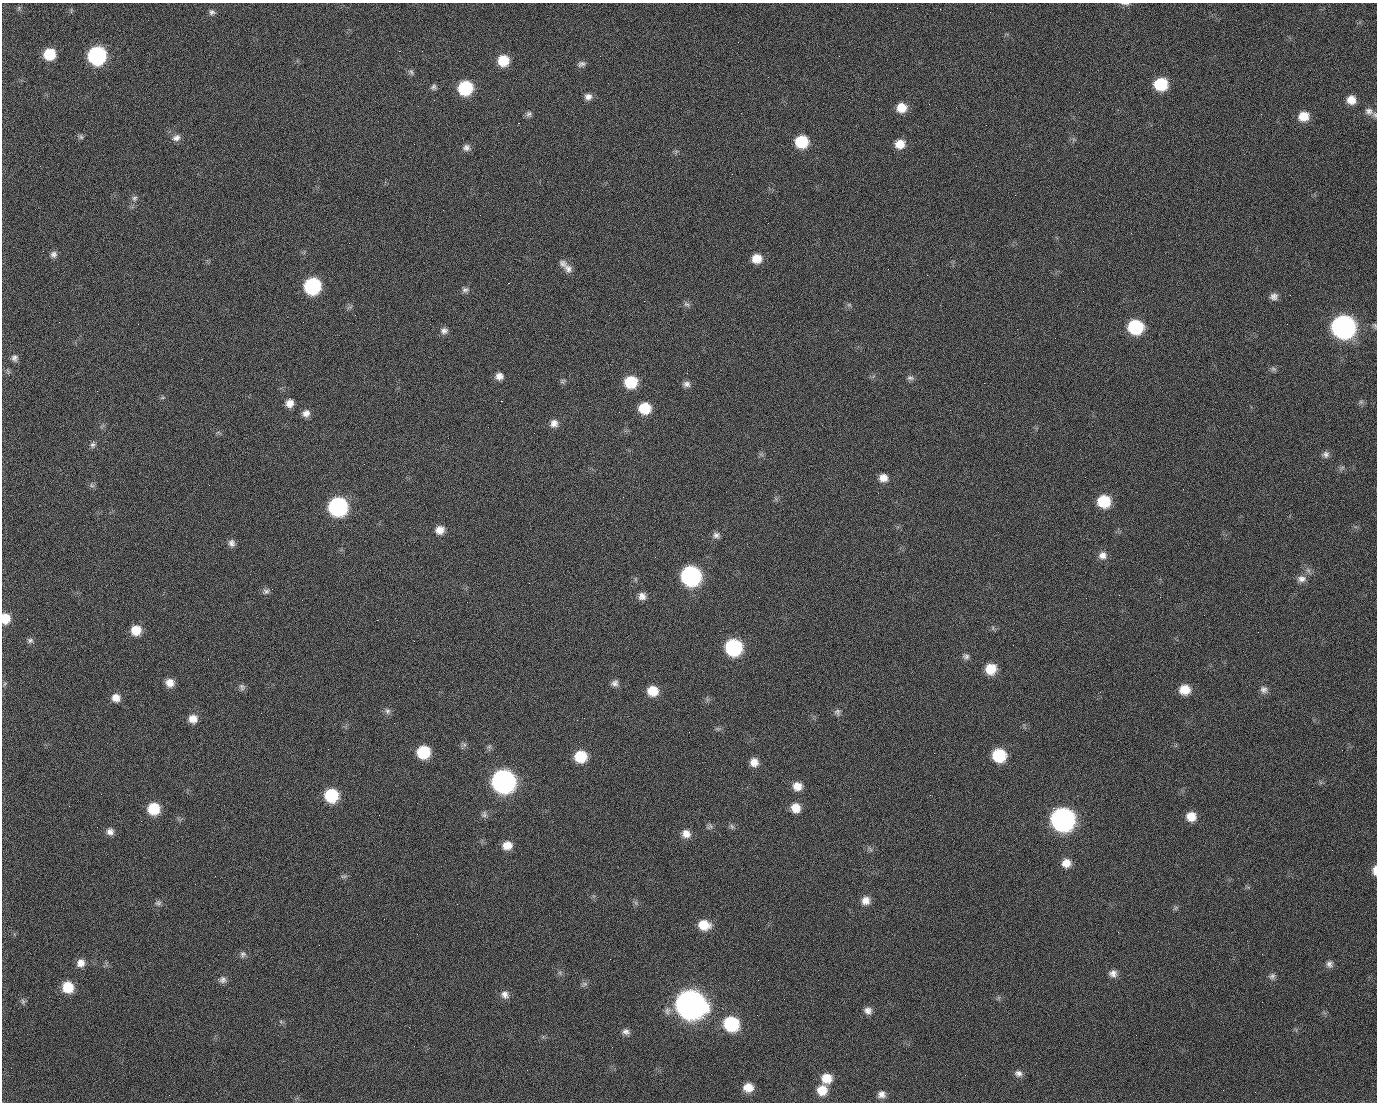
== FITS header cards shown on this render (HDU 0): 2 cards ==
NAXIS1  =                 1375 / length of data axis 1
NAXIS2  =                 1100 / length of data axis 2

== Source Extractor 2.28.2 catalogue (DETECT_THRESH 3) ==
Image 1375 x 1100 px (HDU 0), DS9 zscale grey, 1 PNG px = 1 image px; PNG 1379 x 1104 px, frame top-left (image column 1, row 1100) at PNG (2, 3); no overlay
Background 1510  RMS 32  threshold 95.9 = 3 sigma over >= 5 px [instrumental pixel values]
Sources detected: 168; all 168 listed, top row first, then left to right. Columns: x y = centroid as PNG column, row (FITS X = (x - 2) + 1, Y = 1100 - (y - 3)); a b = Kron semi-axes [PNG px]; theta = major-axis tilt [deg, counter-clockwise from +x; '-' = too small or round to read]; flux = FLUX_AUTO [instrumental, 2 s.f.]
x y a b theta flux
1125 4 11 3 -3 5.0e+03
19 8 6 4 72 3.5e+03
71 12 3 2 - 5.4e+03
212 12 8 7 - 6.8e+03
990 12 2 2 - 2.0e+03
399 51 2 2 - 2.5e+04
49 54 10 9 - 7.2e+04
97 56 11 10 - 4.8e+05
839 56 2 2 - 8.3e+02
503 61 10 10 - 5.7e+04
581 64 11 7 14 8.1e+03
411 72 9 5 -48 5.7e+03
1161 84 11 10 - 1.0e+05
433 87 8 7 - 6.0e+03
465 88 10 10 - 1.7e+05
588 97 9 8 - 1.2e+04
498 99 2 2 - 1.5e+03
434 100 2 2 - 5.0e+03
1351 100 9 9 - 2.4e+04
929 104 2 2 - 8.7e+02
901 108 10 10 - 3.4e+04
1369 111 13 10 -27 1.3e+04
529 114 9 7 51 6.6e+03
1304 116 11 10 - 3.4e+04
518 123 2 2 - 3.5e+04
81 137 8 6 -46 5.1e+03
176 138 12 9 19 1.3e+04
801 142 10 10 - 8.9e+04
900 144 10 9 - 3.0e+04
466 148 10 9 - 1.0e+04
1015 195 2 2 - 7.3e+03
134 198 8 7 - 7.3e+03
53 254 9 8 - 9.0e+03
757 258 10 9 - 3.1e+04
563 264 12 9 -34 1.2e+04
568 269 13 10 -51 1.4e+04
927 275 2 2 - 1.0e+03
508 283 2 2 - 5.7e+04
312 286 10 10 - 3.0e+05
465 290 10 7 13 7.3e+03
1083 291 2 2 - 3.6e+03
1290 295 3 2 - 2.4e+03
1274 296 10 8 22 1.1e+04
687 304 9 6 -29 6.3e+03
849 305 6 6 - 4.3e+03
350 307 10 3 26 3.5e+03
355 315 2 2 - 1.1e+03
59 322 2 2 - 1.5e+03
1287 324 2 2 - 1.4e+03
1135 327 11 10 - 1.7e+05
1343 327 12 12 - 1.4e+06
444 331 10 8 -5 1.0e+04
14 358 9 8 - 8.9e+03
1273 369 8 6 -1 5.4e+03
499 376 9 8 - 1.4e+04
910 378 10 6 -13 6.6e+03
563 381 8 6 38 4.7e+03
631 382 11 10 - 8.8e+04
984 383 2 2 - 1.6e+04
686 384 10 8 -8 9.6e+03
97 391 3 2 - 1.6e+03
162 398 6 4 19 3.0e+03
501 401 3 2 - 5.8e+04
1361 402 7 6 - 5.0e+03
290 403 9 8 - 1.8e+04
645 408 10 10 - 6.6e+04
306 413 9 8 - 1.4e+04
554 423 10 10 - 1.5e+04
93 445 9 7 67 6.6e+03
1326 454 9 8 - 9.3e+03
1342 468 7 5 31 5.0e+03
883 478 9 9 - 1.9e+04
92 485 8 6 -21 5.2e+03
623 497 2 2 - 3.5e+03
1104 501 11 10 - 8.6e+04
338 507 11 11 - 5.4e+05
440 530 10 9 - 2.0e+04
716 535 9 8 - 8.7e+03
232 543 9 8 - 1.0e+04
1103 555 11 10 - 1.4e+04
655 557 2 2 - 9.6e+02
691 576 11 11 - 6.4e+05
635 579 6 4 -72 3.1e+03
1301 579 12 9 4 1.4e+04
266 591 10 8 15 7.4e+03
642 596 9 9 - 1.3e+04
5 618 10 8 -89 3.8e+04
27 619 3 2 - 2.0e+03
377 620 2 2 - 1.3e+04
993 628 6 4 -72 3.4e+03
136 630 10 9 - 3.8e+04
30 640 9 7 3 6.5e+03
414 641 2 2 - 1.0e+03
733 647 11 10 - 3.0e+05
966 656 9 8 - 7.6e+03
991 669 11 10 - 4.6e+04
170 683 9 9 - 2.0e+04
615 683 9 8 - 9.4e+03
5 684 6 4 46 3.0e+03
242 687 10 8 -56 7.2e+03
1264 689 10 9 - 1.1e+04
1185 690 11 10 - 3.6e+04
653 691 10 10 - 4.3e+04
116 698 10 9 - 1.9e+04
387 711 10 8 -75 8.0e+03
837 712 10 8 -55 7.4e+03
193 719 10 10 - 2.1e+04
464 745 6 6 - 5.6e+03
423 752 10 10 - 9.3e+04
934 753 3 2 - 1.7e+03
999 755 11 10 - 1.1e+05
581 756 11 10 - 7.1e+04
754 762 9 9 - 1.9e+04
503 781 12 11 - 1.4e+06
797 786 10 9 - 2.3e+04
101 794 2 2 - 2.8e+03
331 795 10 10 - 1.3e+05
930 795 2 2 - 9.2e+03
69 806 2 2 - 9.7e+02
796 808 11 10 - 2.7e+04
1053 808 2 2 - 1.8e+04
153 809 10 10 - 7.0e+04
484 814 9 7 74 7.3e+03
1191 816 10 10 - 3.0e+04
1062 819 12 12 - 1.4e+06
709 826 9 7 24 6.2e+03
732 826 8 6 -67 5.1e+03
110 832 9 9 - 1.2e+04
686 834 11 10 - 1.9e+04
507 845 10 9 - 2.4e+04
870 849 8 4 -53 4.3e+03
1066 863 10 10 - 2.1e+04
1375 870 10 5 88 1.4e+04
344 876 11 4 5 4.4e+03
866 901 11 10 - 1.8e+04
158 903 9 7 35 7.0e+03
636 903 7 4 -71 4.1e+03
457 904 3 2 - 1.8e+03
1176 908 7 6 - 4.3e+03
229 921 2 2 - 9.4e+02
704 925 13 10 -12 4.0e+04
1118 932 3 2 - 3.1e+03
243 954 8 8 - 7.7e+03
610 959 3 2 - 2.6e+03
81 963 10 10 - 1.7e+04
1329 964 10 9 - 9.8e+03
560 973 7 4 -72 4.0e+03
1113 973 10 9 - 1.3e+04
1272 976 9 8 - 8.0e+03
222 980 11 8 -4 9.5e+03
758 980 2 2 - 2.2e+03
584 984 9 6 14 6.1e+03
68 987 10 10 - 5.6e+04
505 995 11 9 -64 1.3e+04
23 1001 8 6 -88 5.1e+03
690 1004 14 12 -20 3.8e+06
868 1011 10 9 - 1.3e+04
731 1024 11 11 - 1.8e+05
626 1032 10 8 -16 9.6e+03
1136 1035 2 2 - 7.7e+02
527 1070 2 2 - 9.4e+02
1018 1073 10 8 -5 1.0e+04
826 1078 11 10 - 3.5e+04
748 1087 11 10 - 2.9e+04
822 1090 11 11 - 3.5e+04
1255 1092 2 2 - 8.5e+02
881 1094 9 9 - 1.3e+04
169 1095 2 2 - 6.2e+03
At the frame edge (FLAGS 8, measured only in part): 5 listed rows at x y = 1125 4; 1369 111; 1343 327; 5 618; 1375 870